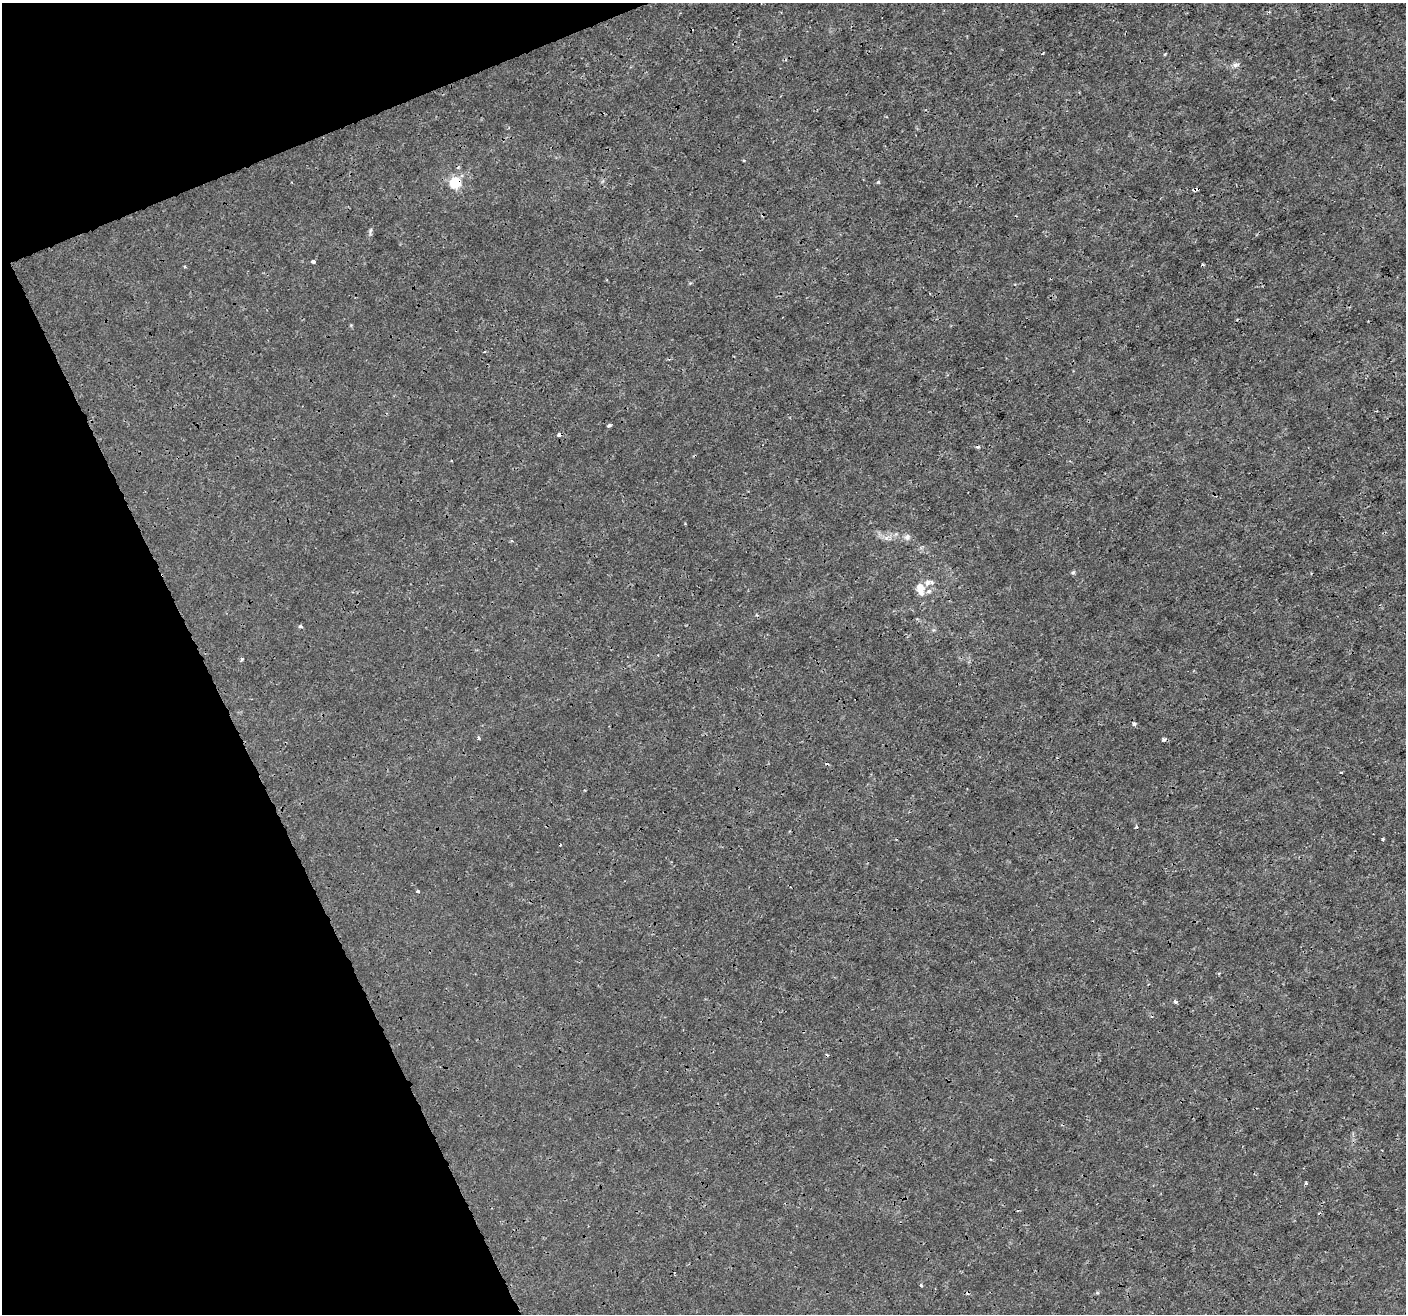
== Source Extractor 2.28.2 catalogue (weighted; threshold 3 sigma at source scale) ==
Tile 5 of 4 x 4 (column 1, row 2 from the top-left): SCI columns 3-1406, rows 2766-4077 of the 5617 x 5474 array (HDU 1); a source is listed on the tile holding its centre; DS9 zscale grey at full resolution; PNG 1408 x 1316 px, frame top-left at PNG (2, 3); no overlay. Shown black and unused: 20% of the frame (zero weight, under 3 of 4 exposures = <1% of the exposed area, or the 3 px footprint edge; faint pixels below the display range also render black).
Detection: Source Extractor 2.28.2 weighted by HDU 2 'WHT'; one run over the whole footprint, this tile lists its part. Background -2.14e-04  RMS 7.2e-04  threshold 0.00326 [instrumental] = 3 sigma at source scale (4.5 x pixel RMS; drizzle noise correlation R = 1.50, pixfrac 1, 0.0396/0.0396 arcsec/px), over >= 5 px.
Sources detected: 36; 7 cosmic-ray / hot-pixel residue — not listed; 3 inside a brighter listed object's ellipse — not listed separately; the other 26 listed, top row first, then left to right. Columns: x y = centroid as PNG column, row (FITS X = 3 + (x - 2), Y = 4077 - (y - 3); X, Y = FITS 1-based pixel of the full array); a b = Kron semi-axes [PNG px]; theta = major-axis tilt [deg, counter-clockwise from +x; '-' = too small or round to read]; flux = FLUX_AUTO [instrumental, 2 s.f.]
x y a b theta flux
1236 65 10 7 12 0.32
878 182 6 3 44 0.092
455 183 6 6 - 7.1
1195 190 6 3 16 0.22
370 231 12 4 82 0.18
313 261 4 3 - 0.48
690 283 5 5 - 0.081
609 425 4 3 - 0.26
559 435 5 4 - 0.24
907 537 9 8 - 0.32
886 538 7 6 - 0.27
512 541 4 4 - 0.094
1073 572 6 5 - 0.12
921 587 11 9 79 0.87
300 626 5 4 - 0.14
242 659 5 3 - 0.13
1134 723 5 5 - 0.14
479 738 5 4 - 0.096
1164 739 5 4 - 0.15
1341 772 3 2 - 0.086
1382 839 3 3 - 0.1
418 891 4 3 - 0.098
1175 1001 3 3 - 0.32
1306 1183 4 3 - 0.095
921 1285 4 3 - 0.12
1097 1293 5 5 - 0.095
Overlapping masked pixels (flux is a lower limit): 3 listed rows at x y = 455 183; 1195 190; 559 435